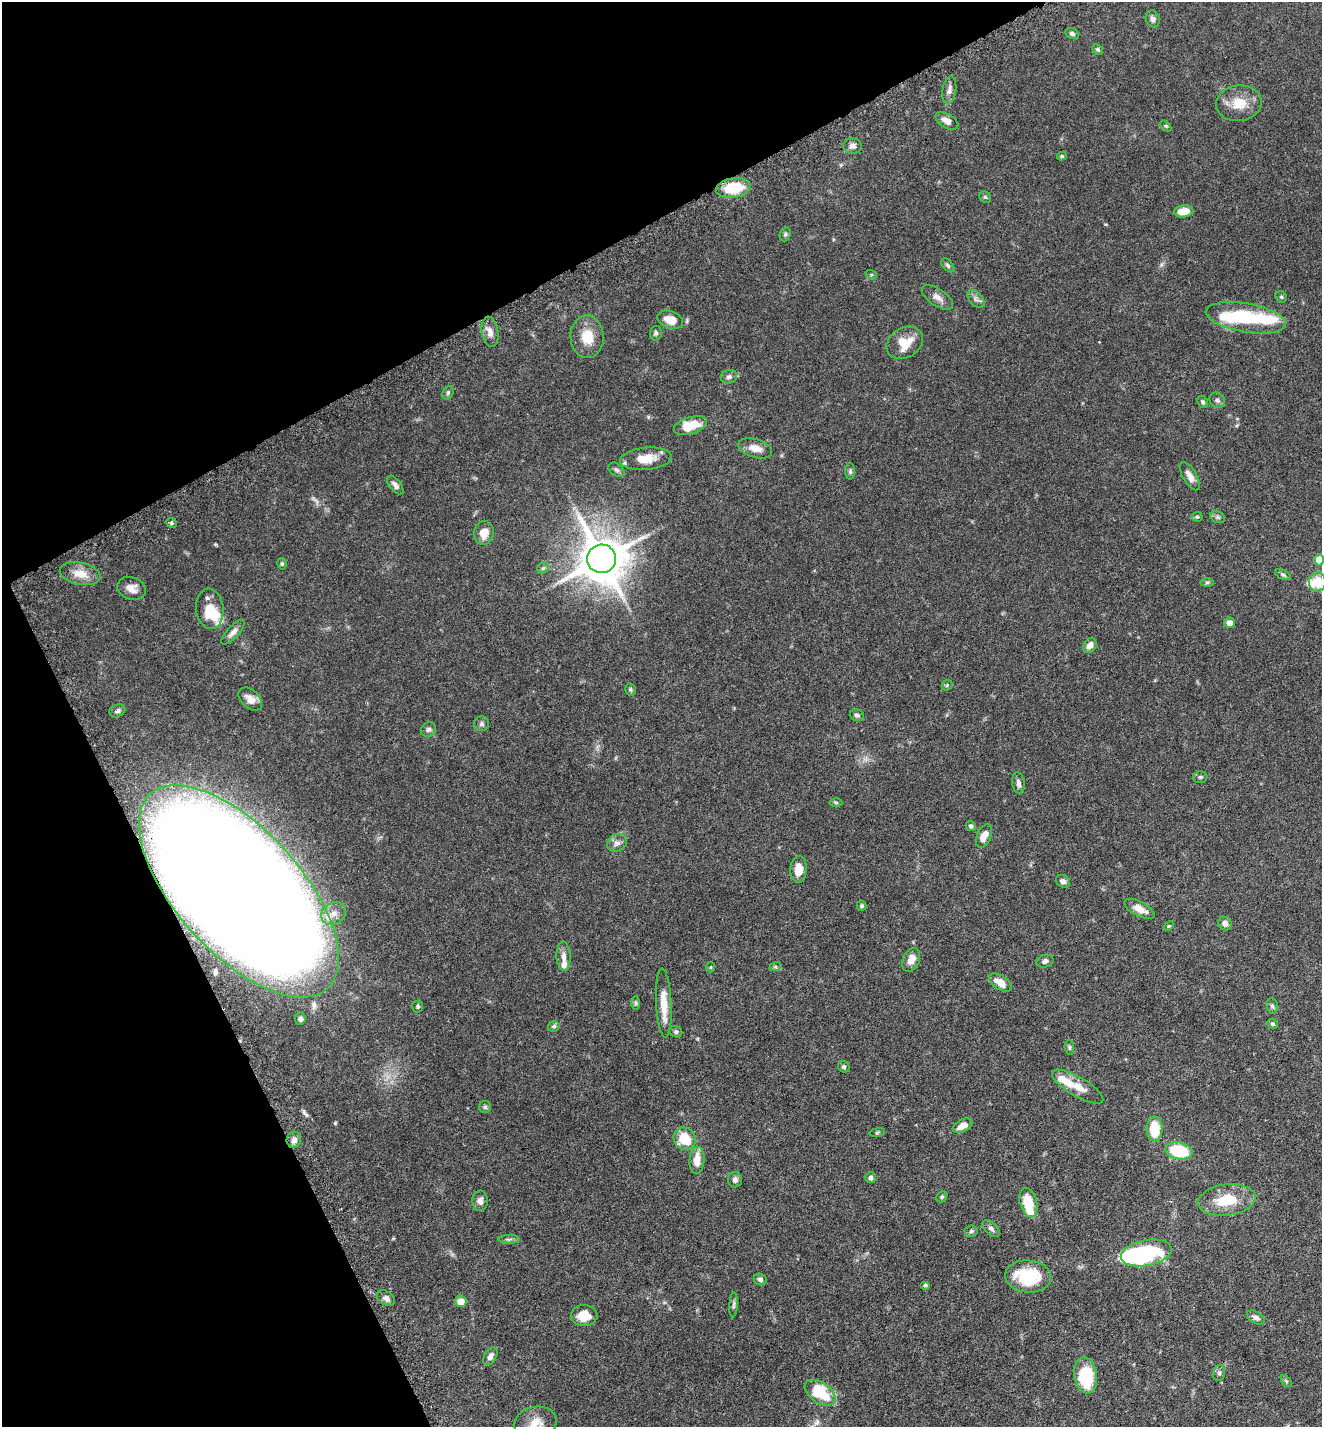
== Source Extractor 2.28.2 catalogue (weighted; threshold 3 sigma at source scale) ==
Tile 5 of 4 x 4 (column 1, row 2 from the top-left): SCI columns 195-1514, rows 2914-4338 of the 5808 x 5823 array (HDU 1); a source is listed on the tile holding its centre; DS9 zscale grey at full resolution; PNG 1324 x 1429 px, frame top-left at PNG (2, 2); each listed source drawn as its Kron ellipse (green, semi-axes under 4 px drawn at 4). Shown black and unused: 26% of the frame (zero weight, under 5 of 9 exposures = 4% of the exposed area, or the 3 px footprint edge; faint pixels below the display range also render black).
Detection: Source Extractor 2.28.2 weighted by HDU 2 'WHT'; one run over the whole footprint, this tile lists its part. Background 0.0708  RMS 0.0023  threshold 0.00954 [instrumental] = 3 sigma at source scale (4.09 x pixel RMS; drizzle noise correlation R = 1.36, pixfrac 0.8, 0.05/0.05 arcsec/px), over >= 5 px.
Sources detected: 134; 1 too faint to see at this stretch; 6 inside a brighter object's white glare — neither listed nor drawn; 5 inside a brighter listed object's ellipse — not listed separately; the other 122 listed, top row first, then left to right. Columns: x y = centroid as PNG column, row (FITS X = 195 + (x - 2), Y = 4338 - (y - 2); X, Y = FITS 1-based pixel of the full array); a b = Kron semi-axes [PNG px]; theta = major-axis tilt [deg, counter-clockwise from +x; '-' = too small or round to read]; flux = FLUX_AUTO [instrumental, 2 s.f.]
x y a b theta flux
1153 19 8 7 - 0.75
1072 33 7 5 -25 0.51
1098 49 6 4 -46 0.36
949 90 14 7 82 1.1
1239 103 23 18 7 4.1
947 121 12 7 -31 1.5
1166 126 6 4 -44 0.27
852 146 9 8 - 0.89
1062 156 5 4 - 0.29
733 188 17 10 9 7.6
985 197 6 5 - 0.32
1184 211 10 6 6 2.8
785 234 7 5 70 0.41
948 265 8 5 -46 0.41
871 274 6 3 -19 0.24
937 297 18 8 -34 1.4
1281 297 6 5 - 0.3
976 299 11 6 -48 0.77
1246 318 40 14 -10 13
670 320 13 8 -19 3
490 332 15 8 -81 1.4
656 333 7 5 81 0.4
587 337 21 16 -87 4.2
905 343 19 15 32 4
729 377 8 6 15 0.67
448 393 7 5 69 0.38
1217 400 8 7 - 0.6
1203 402 6 5 - 0.34
690 425 17 8 17 5
755 448 17 9 -17 2
646 459 26 11 5 3.8
616 470 9 6 -38 0.55
850 471 8 5 -90 0.39
1190 476 16 7 -59 1.4
395 485 11 5 -52 0.79
1197 517 5 5 - 0.28
1218 517 8 5 -20 0.45
171 523 5 4 - 0.35
484 533 12 9 80 2.3
602 559 14 14 - 800
1319 560 5 5 - 3
282 564 6 4 -77 0.34
543 568 6 5 - 0.4
80 574 21 11 -11 2.9
1283 575 8 4 -23 0.39
1207 582 6 4 1 0.33
1317 582 10 8 -87 4.7
131 588 15 11 -18 1.9
210 609 20 13 -84 5
1230 623 5 5 - 1.4
233 632 15 6 47 1.1
1090 645 8 6 58 1.3
947 685 6 5 - 0.34
630 690 6 5 - 0.32
250 699 14 9 -43 1.5
117 711 8 6 27 0.52
857 715 7 6 - 0.52
482 724 7 7 - 0.55
428 729 8 7 - 0.57
1200 777 7 6 - 0.37
1018 783 11 6 -80 0.83
836 802 6 4 -2 0.26
971 826 5 4 - 0.39
984 836 12 7 68 1.9
617 843 10 8 32 1.1
799 869 13 8 87 2.4
1063 881 7 6 - 0.74
239 891 132 62 -48 1600
862 906 5 5 - 0.31
1139 909 17 7 -27 2.1
334 913 13 10 32 2.1
1225 924 7 6 - 1.1
1169 926 5 4 - 0.23
564 956 14 7 -87 1.3
911 960 12 8 65 1.8
1045 961 8 6 17 0.63
711 967 5 3 - 0.19
775 967 6 4 17 0.28
1000 983 13 7 -33 2.7
636 1003 7 4 -89 0.35
664 1003 34 8 -87 3.7
418 1006 6 5 - 0.34
1272 1006 8 5 -78 0.47
300 1019 6 5 - 0.62
1273 1024 5 5 - 0.4
554 1026 6 5 - 0.36
676 1032 6 5 - 0.42
1069 1047 7 4 -84 0.35
844 1067 6 5 - 0.38
1078 1087 29 9 -31 3
485 1107 6 6 - 0.4
963 1126 10 6 27 1.9
1154 1129 13 8 90 6
877 1132 8 4 9 0.27
685 1139 12 10 -50 5.9
294 1140 8 7 - 0.99
1179 1151 14 8 -12 10
697 1160 14 7 87 2.7
870 1178 5 5 - 0.58
735 1179 8 7 - 0.72
942 1197 6 5 - 0.3
1227 1200 29 15 7 6.8
480 1201 10 7 -88 1
1028 1202 15 8 -75 5.2
991 1229 11 6 -43 0.68
971 1231 6 5 - 0.4
509 1239 10 4 1 0.5
1146 1253 26 13 11 25
1028 1276 23 16 -4 10
760 1279 7 5 -28 0.54
925 1285 5 4 - 0.27
386 1298 10 6 -35 0.88
461 1301 6 6 - 2.4
734 1305 12 4 86 0.5
584 1316 13 10 2 3.1
1256 1318 10 6 -30 0.84
490 1356 10 6 57 0.92
1219 1373 8 6 76 0.48
1086 1375 18 11 -80 12
1286 1381 7 3 -53 0.27
820 1393 17 10 -34 9.2
536 1423 21 16 14 3.3
Overlapping masked pixels (flux is a lower limit): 1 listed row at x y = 239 891
Isophote crosses this tile's border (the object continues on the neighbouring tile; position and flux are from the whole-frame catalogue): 3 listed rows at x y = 1319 560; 1317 582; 536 1423